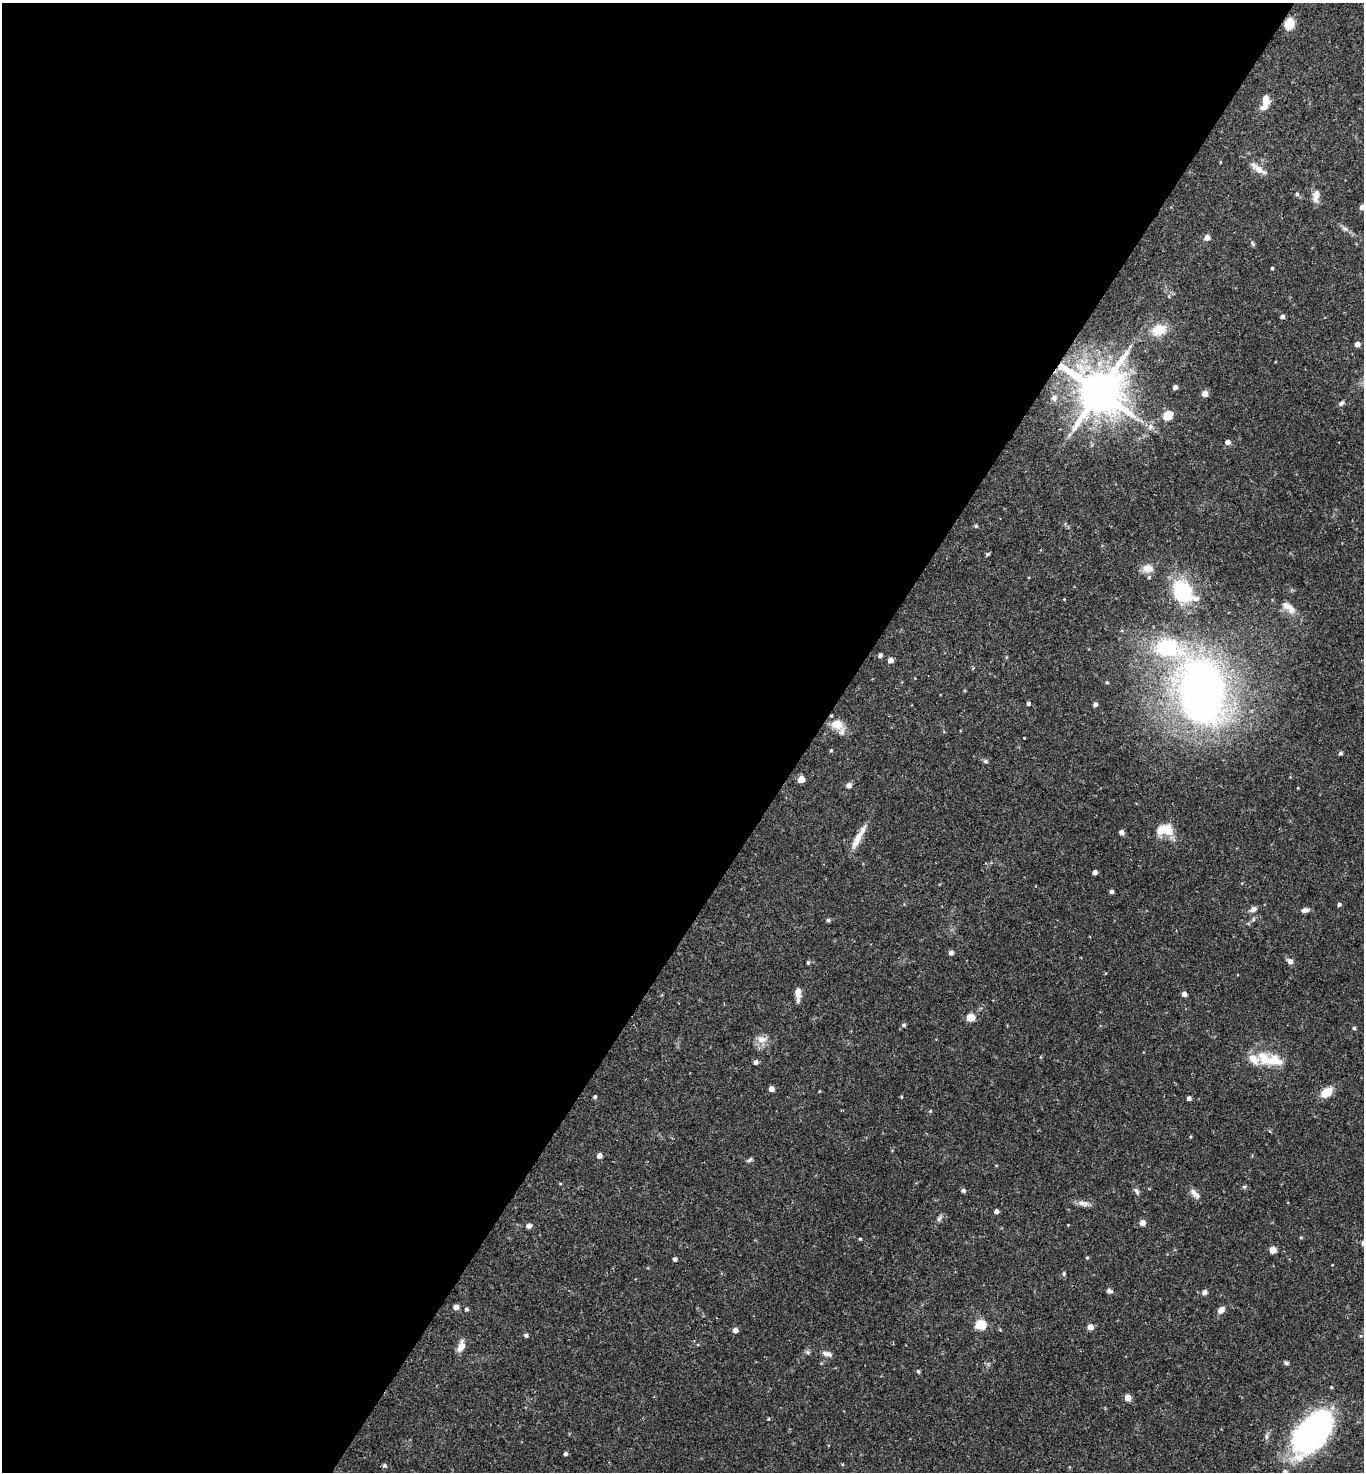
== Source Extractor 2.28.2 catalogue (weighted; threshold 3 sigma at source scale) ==
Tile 5 of 4 x 4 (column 1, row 2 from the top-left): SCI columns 152-1513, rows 2941-4410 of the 5888 x 5882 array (HDU 1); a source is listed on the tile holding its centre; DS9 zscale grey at full resolution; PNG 1366 x 1474 px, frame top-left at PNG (2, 3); no overlay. Shown black and unused: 60% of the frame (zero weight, under 2 of 3 exposures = <1% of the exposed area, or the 3 px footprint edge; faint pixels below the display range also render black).
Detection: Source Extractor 2.28.2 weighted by HDU 2 'WHT'; one run over the whole footprint, this tile lists its part. Background 0.0752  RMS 0.005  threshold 0.0223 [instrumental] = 3 sigma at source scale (4.5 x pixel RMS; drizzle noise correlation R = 1.50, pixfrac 1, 0.05/0.05 arcsec/px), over >= 5 px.
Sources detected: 107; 1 cosmic-ray / hot-pixel residue — not listed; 5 inside a brighter listed object's ellipse — not listed separately; the other 101 listed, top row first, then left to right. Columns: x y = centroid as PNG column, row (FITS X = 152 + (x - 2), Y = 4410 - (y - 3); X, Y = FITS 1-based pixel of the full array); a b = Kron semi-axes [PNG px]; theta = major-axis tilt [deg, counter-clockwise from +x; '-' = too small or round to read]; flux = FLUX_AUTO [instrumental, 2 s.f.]
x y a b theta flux
1289 24 10 7 64 10
1265 102 17 8 79 6.3
1259 170 20 8 -30 4.2
1297 194 5 5 - 0.84
1316 196 16 8 83 3.8
1362 207 5 4 - 3.5
1345 228 9 4 -9 1.2
1207 238 5 5 - 3.4
1252 243 7 4 -51 0.88
1272 268 3 3 - 0.66
1282 316 4 4 - 1.5
1159 330 19 13 20 9.6
1357 344 5 4 - 3
1175 387 4 4 - 2
1099 392 13 12 - 2400
1205 393 5 5 - 4.1
1054 398 7 6 - 1.5
1341 403 9 5 46 1.1
1167 415 6 5 - 19
1150 426 9 6 84 1.8
1227 442 5 5 - 2.1
976 526 5 4 - 0.71
987 554 5 4 - 0.73
1148 568 15 11 -4 4.1
1183 592 32 23 -48 29
1064 599 3 3 - 0.31
1289 607 22 9 -42 5.5
1168 648 33 22 -12 41
880 655 5 4 - 1.3
891 660 5 5 - 2.7
1107 682 4 3 - 0.59
1202 692 58 37 -80 280
1028 703 4 4 - 0.99
1095 704 4 4 - 1.9
837 724 16 12 -14 7.3
831 750 4 4 - 0.5
1340 753 5 4 - 0.93
986 761 6 5 - 0.87
801 779 5 5 - 6.2
849 785 5 5 - 2.8
1167 830 17 14 -10 9.2
1121 832 5 4 - 2.3
857 840 28 8 63 6.3
1095 872 4 4 - 2.1
1111 891 4 4 - 1.4
1339 904 4 4 - 0.99
1253 909 9 6 30 1.9
1305 910 8 5 7 2.1
828 920 5 4 - 1
951 953 5 5 - 1.9
1290 961 6 5 - 2.5
808 962 5 4 - 0.8
798 994 15 5 -89 3.7
1184 994 5 4 - 2.2
970 1017 5 5 - 13
904 1025 5 5 - 0.93
1354 1028 4 4 - 0.75
762 1039 16 8 13 3.8
1264 1059 21 12 -47 9.9
756 1062 5 4 - 1.7
771 1089 4 4 - 3.1
1326 1092 12 8 34 7.8
595 1097 5 4 - 0.69
901 1097 4 3 - 0.42
1189 1098 4 4 - 1.6
930 1111 5 4 - 0.55
599 1155 5 5 - 2.7
750 1160 8 5 44 0.95
1244 1187 6 4 43 0.65
963 1190 5 4 - 1.2
1136 1191 11 5 -57 1.2
1193 1192 17 6 -59 2.7
1083 1203 16 6 -9 2.7
996 1211 4 4 - 2.1
939 1218 11 5 52 1.4
1142 1222 5 5 - 4
529 1226 6 6 - 1.6
1301 1238 5 3 - 0.46
860 1239 4 3 - 0.5
1273 1250 5 5 - 7.6
1087 1258 4 4 - 0.51
675 1259 4 4 - 1.5
1064 1273 7 3 89 0.7
1109 1291 8 5 -20 1.3
1204 1292 6 6 - 1.7
456 1307 5 4 - 3
466 1309 5 4 - 0.79
1221 1310 10 6 44 2.7
980 1325 6 5 - 28
1090 1327 5 5 - 4.4
735 1330 5 4 - 2.8
526 1335 5 4 - 1.1
461 1346 14 7 70 4
827 1354 12 5 -16 2.4
1286 1363 5 5 - 0.86
918 1371 4 4 - 0.8
1128 1397 5 5 - 5.1
768 1419 4 3 - 0.71
1312 1433 54 30 52 110
566 1454 4 4 - 1.1
384 1465 5 5 - 1.1
Overlapping masked pixels (flux is a lower limit): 1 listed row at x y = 1099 392
Isophote crosses this tile's border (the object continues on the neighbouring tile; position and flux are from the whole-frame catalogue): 1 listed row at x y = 1362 207